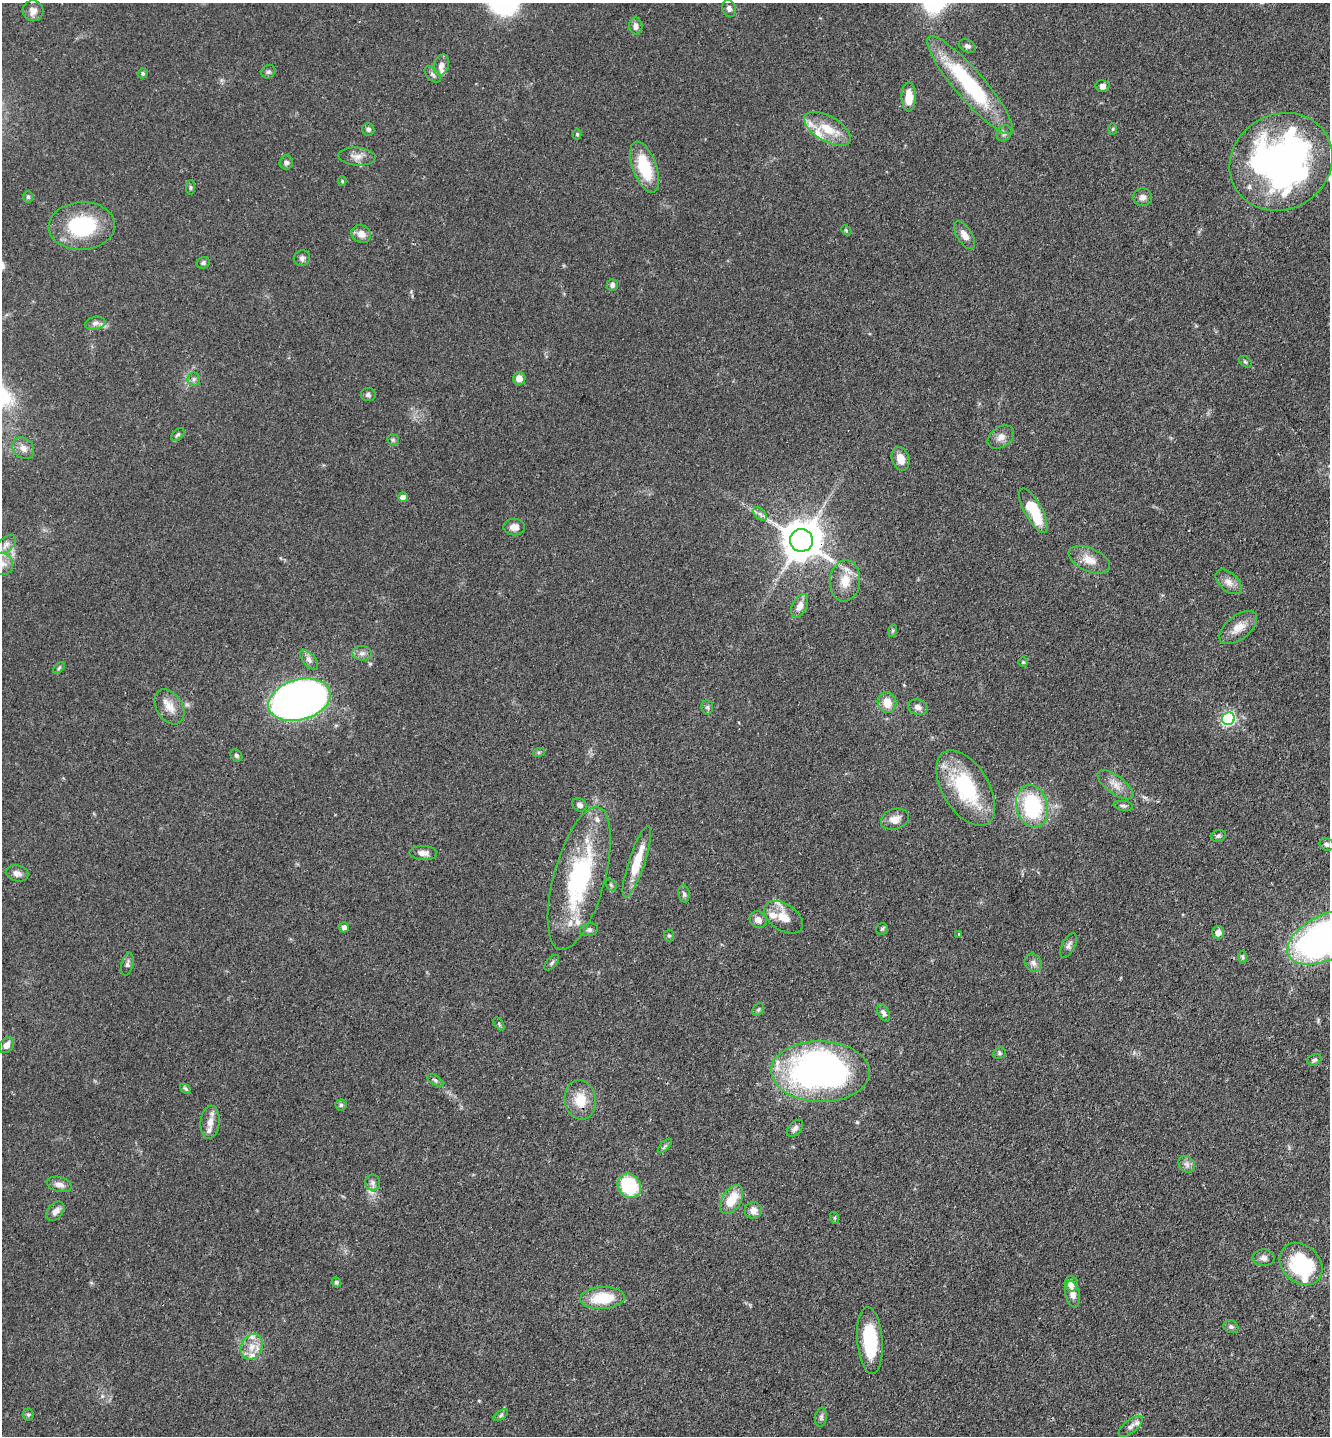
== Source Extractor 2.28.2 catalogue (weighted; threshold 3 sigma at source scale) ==
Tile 6 of 4 x 4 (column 2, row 2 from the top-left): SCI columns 1565-2892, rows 2957-4390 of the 5922 x 5914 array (HDU 1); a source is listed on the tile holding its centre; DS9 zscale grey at full resolution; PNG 1332 x 1438 px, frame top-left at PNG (2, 3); each listed source drawn as its Kron ellipse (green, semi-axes under 4 px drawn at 4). Shown black and unused: <1% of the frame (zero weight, under 3 of 4 exposures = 9% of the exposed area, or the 3 px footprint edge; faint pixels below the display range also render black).
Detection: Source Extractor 2.28.2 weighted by HDU 2 'WHT'; one run over the whole footprint, this tile lists its part. Background 0.0683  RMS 0.0039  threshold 0.0176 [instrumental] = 3 sigma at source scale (4.5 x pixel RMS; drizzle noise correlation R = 1.50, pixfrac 1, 0.05/0.05 arcsec/px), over >= 5 px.
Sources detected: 143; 1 inside a brighter object's white glare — neither listed nor drawn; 13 inside a brighter listed object's ellipse — not listed separately; the other 129 listed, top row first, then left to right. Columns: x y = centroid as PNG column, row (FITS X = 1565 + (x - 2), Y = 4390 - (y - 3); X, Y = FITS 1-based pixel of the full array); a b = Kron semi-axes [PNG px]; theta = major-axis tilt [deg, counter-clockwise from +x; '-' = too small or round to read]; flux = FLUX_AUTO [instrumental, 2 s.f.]
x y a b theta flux
729 9 9 6 -72 1.4
33 11 10 10 - 2.8
636 26 8 6 -79 1.9
967 46 9 6 -26 1.4
441 65 11 7 73 2.3
268 72 7 6 - 0.97
143 73 5 4 - 0.69
433 74 10 6 -45 1.3
970 85 63 14 -49 44
1102 86 7 6 - 1.6
909 97 14 7 90 6.5
368 129 6 6 - 0.91
828 129 26 12 -30 9.1
1113 129 6 4 88 0.44
1004 133 8 7 - 1.3
577 134 5 4 - 0.65
357 157 19 9 -3 3.1
286 162 7 7 - 1.4
1281 162 53 47 32 180
645 167 27 12 -70 17
342 181 4 4 - 0.4
191 187 7 4 85 0.67
28 197 6 5 - 0.61
1143 197 9 9 - 1.9
82 226 33 24 3 30
846 230 6 4 -45 0.5
361 234 10 8 -29 3
964 235 16 7 -58 3.2
302 258 8 7 - 1.2
203 263 7 5 29 0.84
612 285 6 5 - 1.1
95 323 10 6 11 1.5
1245 362 7 5 -38 0.65
519 378 6 6 - 3.6
194 379 6 6 - 1.1
368 394 7 6 - 0.96
178 435 8 5 43 0.84
1001 437 14 10 35 2.9
393 440 6 5 - 0.65
23 448 12 9 -45 2.7
900 459 12 8 -71 4.7
403 497 5 4 - 3.2
1033 511 25 8 -61 18
760 514 8 5 -45 1.3
514 527 10 8 1 3
801 540 11 11 - 1200
6 544 12 7 42 1.9
1089 560 22 11 -24 5.3
2 564 11 11 - 2.7
845 581 21 15 84 7.5
1229 582 15 9 -41 3
800 606 12 7 63 3.3
1238 628 22 12 38 5.2
892 631 6 4 71 0.57
362 653 9 7 -10 1.6
309 660 12 6 -49 1.8
1023 662 5 5 - 0.49
59 668 7 4 45 0.66
299 700 32 20 16 300
887 703 10 9 - 5.5
169 707 19 13 -57 5.1
707 707 7 6 - 0.81
918 707 10 7 -14 2
1228 719 6 6 - 74
539 752 6 4 18 0.59
236 755 7 5 -45 0.75
1115 785 21 9 -36 4.1
966 788 42 23 -59 33
579 805 7 6 - 1.7
1032 806 21 15 -76 35
1123 806 10 5 -9 0.95
895 819 14 10 18 3.8
1218 836 8 5 21 0.84
1327 844 7 6 - 1
423 853 14 7 -3 2.6
637 862 37 8 72 11
17 873 11 8 -12 2
579 878 74 25 75 55
611 885 6 5 - 0.67
684 894 8 5 -80 0.99
784 917 21 13 -33 6.1
758 920 9 7 -40 2.6
344 927 5 5 - 1.7
882 929 6 6 - 0.74
589 930 9 6 11 1.1
1218 932 6 6 - 2.6
959 934 3 2 - 0.46
669 935 6 5 - 0.63
1326 937 42 22 26 180
1068 946 13 6 63 1.5
1243 957 6 4 -89 0.62
552 963 9 5 49 0.87
1033 963 9 8 - 1.8
127 964 12 5 78 1.3
758 1010 7 5 55 0.74
883 1013 9 5 -59 1.5
499 1024 7 4 -55 0.59
6 1045 9 6 51 2.9
999 1053 6 5 - 0.82
1314 1060 7 5 22 0.86
820 1072 49 30 -2 170
435 1080 9 4 -34 0.87
186 1089 6 4 -41 0.64
580 1100 19 15 -80 8.5
341 1105 5 5 - 0.8
210 1122 16 9 85 3.6
795 1128 10 6 48 1.5
665 1146 9 3 45 0.75
1187 1164 9 7 -46 1.6
372 1183 8 7 - 1.4
59 1184 13 7 -15 2.5
629 1186 13 11 -53 23
732 1200 16 9 60 9.3
753 1210 8 8 - 3.1
55 1211 11 7 51 2.4
835 1218 6 4 -71 0.53
1264 1258 11 8 1 1.8
1301 1264 23 18 -43 31
336 1282 5 4 - 0.67
1071 1284 8 6 -84 3.2
1072 1294 13 7 -76 2.8
602 1298 22 11 3 14
1231 1327 8 6 -26 1.1
870 1340 33 12 -85 22
252 1347 13 10 65 4.7
28 1414 6 5 - 0.73
501 1415 8 4 37 0.73
821 1417 9 5 82 1.1
1131 1426 14 6 40 1.6
Overlapping masked pixels (flux is a lower limit): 1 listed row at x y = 801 540
Isophote crosses this tile's border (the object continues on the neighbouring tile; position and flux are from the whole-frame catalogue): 3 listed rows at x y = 1281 162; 2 564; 1326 937